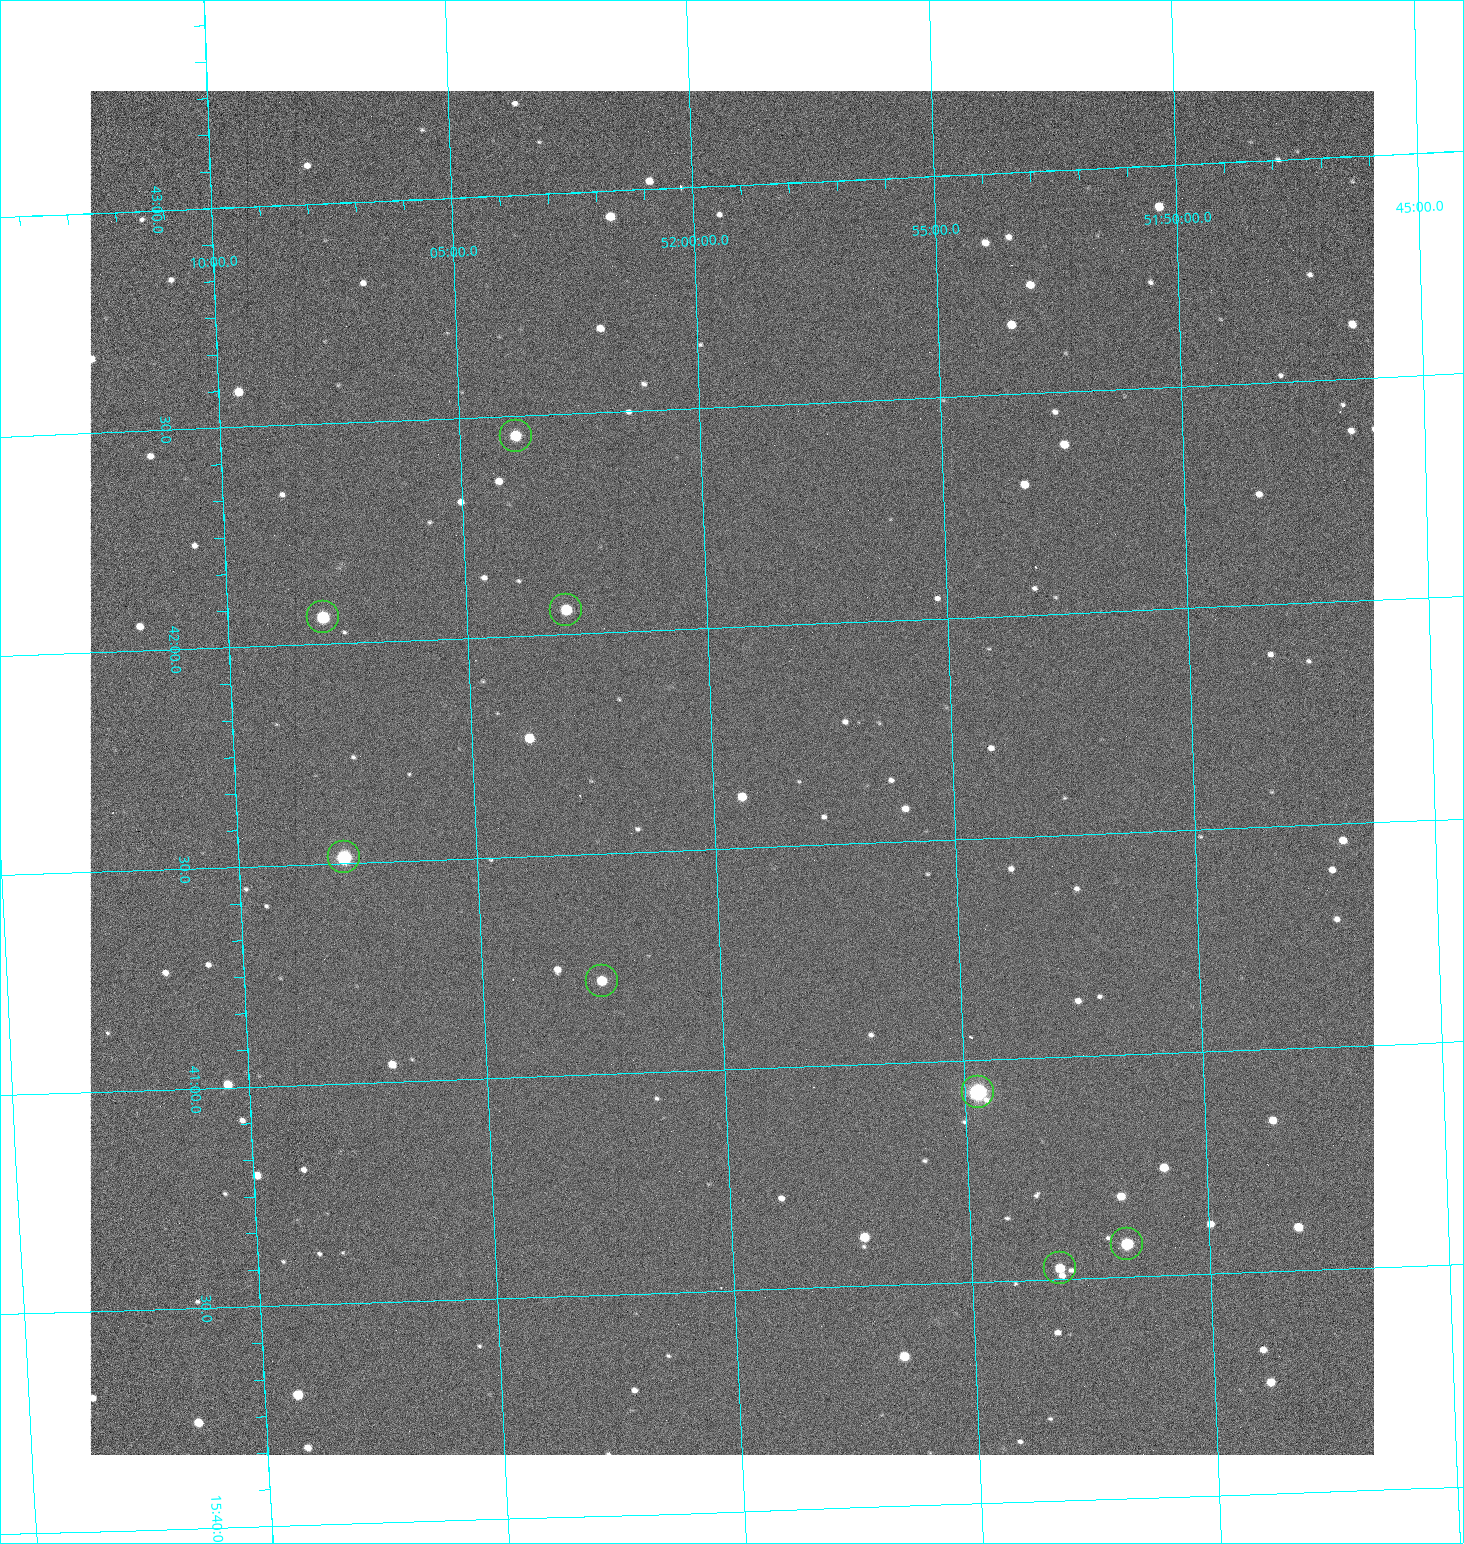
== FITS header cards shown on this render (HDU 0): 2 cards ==
NAXIS1  =                 1284 /fastest changing axis
NAXIS2  =                 1364 /next to fastest changing axis

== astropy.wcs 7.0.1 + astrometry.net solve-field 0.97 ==
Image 1284 x 1364 px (HDU 0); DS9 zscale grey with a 90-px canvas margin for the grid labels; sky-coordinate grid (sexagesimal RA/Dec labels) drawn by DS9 from the SOLVED WCS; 8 Tycho-2 reference stars matched to detected sources circled (green)
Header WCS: RA---TAN/DEC--TAN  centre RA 15:41:40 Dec +52:00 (235.42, +51.99 deg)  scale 1.26 arcsec/px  FOV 26.9' x 28.5'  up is +92 deg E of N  parity flipped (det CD > 0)
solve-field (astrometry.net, Tycho-2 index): VERIFIED the header's WCS against the Tycho-2 star catalogue (8 matches, 0 conflicts) and refined it, rather than solving blind
Solved WCS: RA---TAN-SIP/DEC--TAN-SIP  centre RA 15:41:40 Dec +52:00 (235.42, +51.99 deg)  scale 1.25 arcsec/px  FOV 26.8' x 28.5'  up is +92 deg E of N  parity flipped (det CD > 0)
The solver's refit moves the header's centre by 0.79 arcsec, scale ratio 0.9978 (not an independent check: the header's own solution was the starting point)
Tycho-2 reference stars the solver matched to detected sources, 8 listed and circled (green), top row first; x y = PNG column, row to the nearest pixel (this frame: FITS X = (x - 91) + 1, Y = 1364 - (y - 91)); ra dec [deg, ICRS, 3 dp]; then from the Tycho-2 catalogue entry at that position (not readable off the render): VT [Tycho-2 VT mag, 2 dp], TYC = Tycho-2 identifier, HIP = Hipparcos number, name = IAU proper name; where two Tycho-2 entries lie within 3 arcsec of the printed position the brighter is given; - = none
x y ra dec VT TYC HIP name
517 436 235.614 +52.064 11.61 3489-1132-1 - -
567 610 235.514 +52.049 11.19 3489-1407-1 - -
324 617 235.515 +52.133 11.12 3489-1380-1 - -
345 857 235.378 +52.130 9.31 3489-1322-1 76850 -
603 981 235.303 +52.042 11.52 3489-958-1 - -
979 1092 235.232 +51.912 9.59 3489-824-1 - -
1128 1244 235.143 +51.862 10.97 3489-1016-1 - -
1061 1268 235.131 +51.886 12.29 3489-908-1 - -